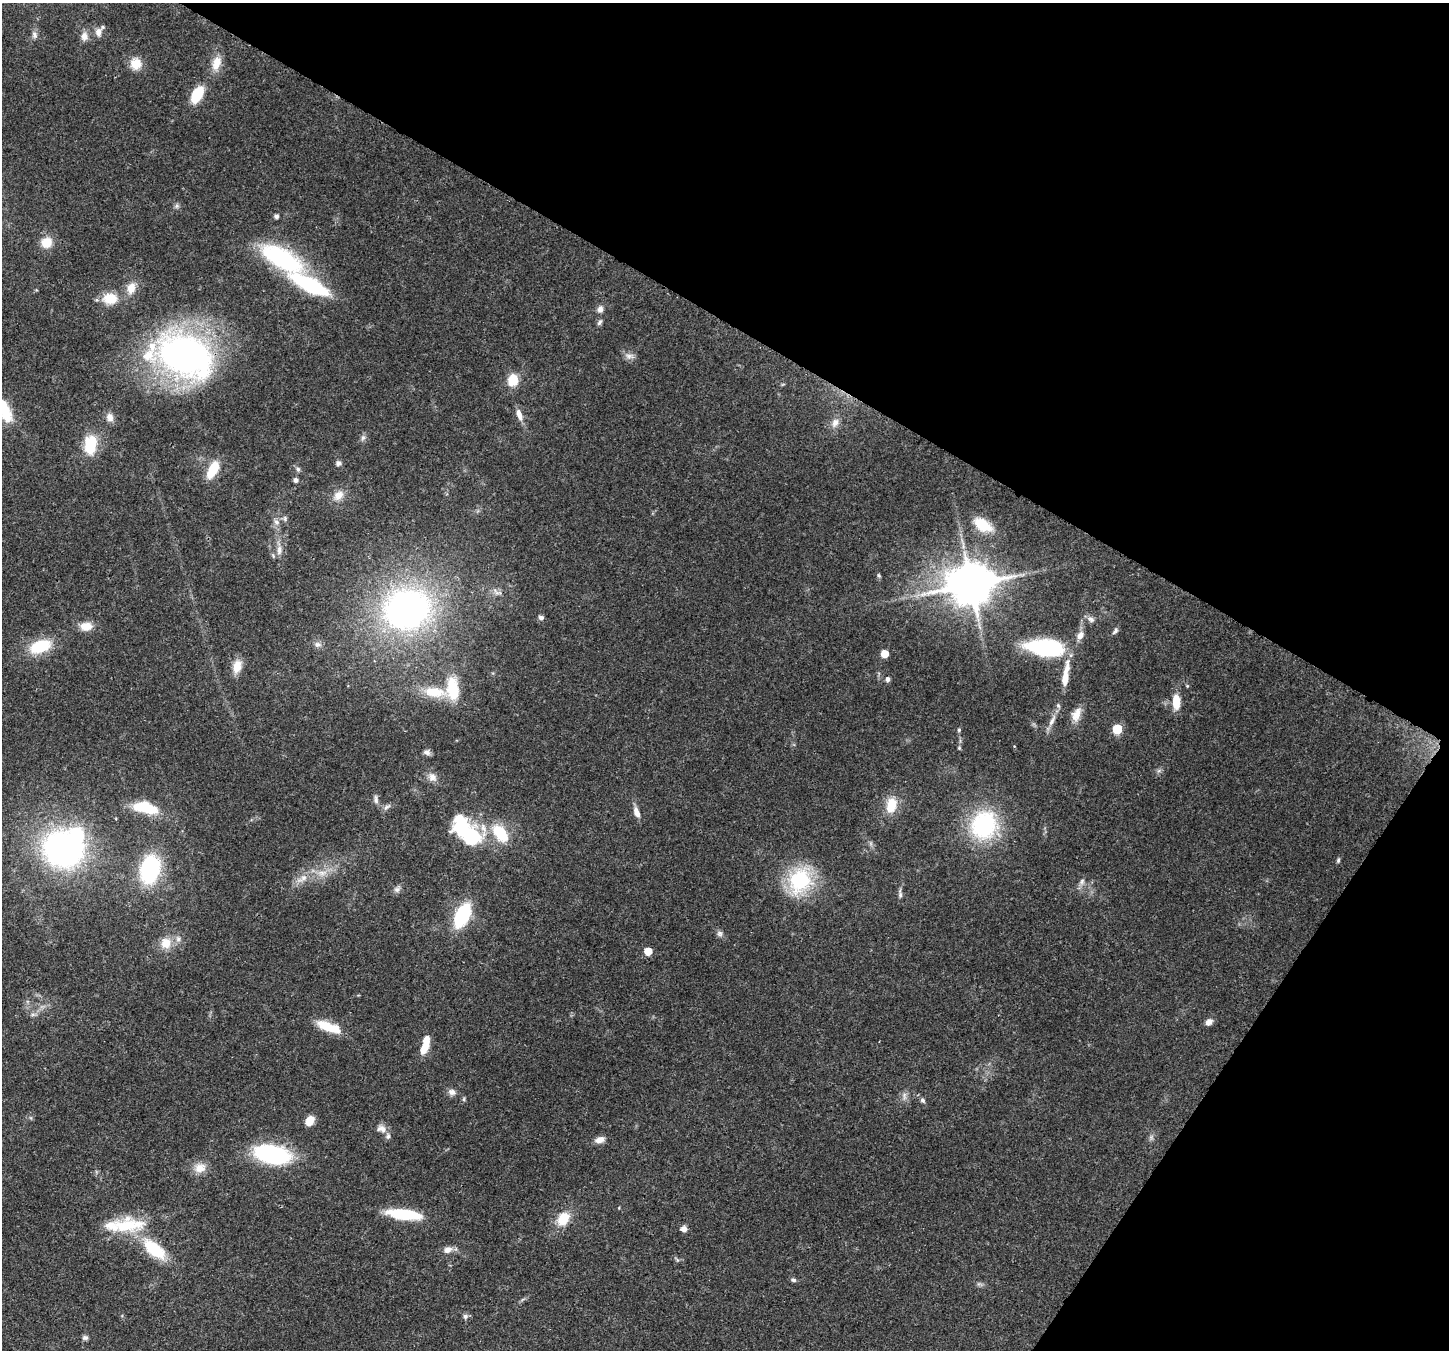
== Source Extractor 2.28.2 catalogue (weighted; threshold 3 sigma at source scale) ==
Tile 8 of 4 x 4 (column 4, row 2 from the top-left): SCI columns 4421-5867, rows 3057-4404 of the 5939 x 6045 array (HDU 1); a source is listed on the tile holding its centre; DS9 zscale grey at full resolution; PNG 1451 x 1352 px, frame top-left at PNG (2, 3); no overlay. Shown black and unused: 31% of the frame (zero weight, under 3 of 4 exposures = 8% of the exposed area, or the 3 px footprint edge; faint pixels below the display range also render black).
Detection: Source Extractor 2.28.2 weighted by HDU 2 'WHT'; one run over the whole footprint, this tile lists its part. Background 0.0922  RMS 0.0037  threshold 0.0165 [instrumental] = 3 sigma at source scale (4.5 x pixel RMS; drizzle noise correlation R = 1.50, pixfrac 1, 0.0396/0.0396 arcsec/px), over >= 5 px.
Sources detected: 109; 2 inside a brighter object's white glare — not listed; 5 inside a brighter listed object's ellipse — not listed separately; the other 102 listed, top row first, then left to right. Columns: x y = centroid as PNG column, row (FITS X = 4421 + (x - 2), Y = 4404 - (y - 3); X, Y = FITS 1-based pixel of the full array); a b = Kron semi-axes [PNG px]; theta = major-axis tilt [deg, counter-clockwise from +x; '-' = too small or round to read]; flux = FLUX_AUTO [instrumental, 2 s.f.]
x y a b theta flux
98 32 11 8 84 2.3
34 35 9 7 -75 1.3
84 36 11 9 -86 2.3
216 63 20 11 72 4.8
136 64 13 12 - 5.1
197 95 17 9 61 11
176 206 7 4 90 0.73
276 216 5 4 - 1.2
46 242 12 12 - 5.3
282 258 37 16 -30 51
311 285 38 12 -27 36
131 288 14 10 73 4.1
110 298 17 13 1 7.1
600 309 10 7 78 1.6
599 322 8 5 54 0.83
185 356 62 42 -26 130
629 356 12 6 -8 1.7
513 380 14 12 78 6.2
5 410 33 12 -68 11
519 414 15 7 -72 2.7
110 417 11 9 -64 2.3
835 423 13 8 59 2.2
363 438 8 6 68 1
90 444 15 10 82 17
338 463 7 6 - 0.95
298 469 7 5 -87 0.83
213 470 17 8 63 11
296 480 6 6 - 0.93
338 495 14 11 43 3.7
285 519 7 5 -80 0.73
276 522 9 6 -44 1.4
982 525 23 13 -32 9.8
279 550 15 6 84 2.3
879 575 7 4 -70 0.56
971 584 14 12 19 1300
407 609 47 40 17 120
541 617 7 6 - 0.91
1091 619 10 7 -28 1.4
86 626 14 10 6 4.6
1115 631 10 5 51 0.93
1080 635 11 8 53 2.4
317 644 8 7 - 1.3
40 646 24 14 20 14
1046 648 35 15 -7 42
884 654 5 5 - 6.8
237 666 16 10 77 4.9
1067 669 29 9 83 5.1
888 679 7 5 -67 0.89
453 688 28 14 -84 12
434 692 31 13 -6 10
1176 701 16 8 -88 6.4
1076 714 19 11 66 4
1052 721 18 6 62 2.6
1117 729 6 5 - 17
959 730 5 4 - 0.48
1014 746 5 3 - 0.28
959 748 5 4 - 0.42
427 752 10 6 -13 1.3
432 777 11 10 - 2.4
376 799 14 5 -80 1.2
891 805 20 13 79 7.1
387 807 12 5 32 1.1
146 808 28 12 -13 13
637 812 14 7 -69 2.6
984 825 38 34 70 33
467 832 41 22 -37 31
500 833 22 13 -53 13
63 849 35 31 -23 110
1338 860 6 4 71 0.57
150 869 26 18 75 32
322 873 13 7 6 3
303 878 19 8 32 3.7
800 880 24 20 66 30
1082 881 9 6 74 1.2
397 889 8 7 - 1.2
900 894 14 5 -86 1.1
462 915 18 10 64 31
720 933 8 8 - 1.1
178 939 9 7 48 1.6
166 943 15 13 87 5.3
648 951 5 5 - 5.6
33 1014 7 4 18 0.76
1209 1022 9 7 40 1.9
328 1027 30 10 -20 8.9
425 1047 15 8 67 5.2
452 1092 10 8 -22 1.7
904 1096 12 4 -85 1.2
923 1100 7 5 -40 0.85
310 1121 10 7 59 4.3
381 1129 13 9 -15 2.3
599 1140 11 7 18 2.4
272 1154 31 16 -13 45
200 1168 16 12 12 4.1
404 1214 37 10 -7 17
563 1219 17 13 52 7.4
127 1225 46 19 3 19
684 1229 7 7 - 1.8
154 1249 28 13 -38 18
448 1250 11 8 20 2.3
793 1280 7 5 -25 0.82
465 1316 7 6 - 1
85 1338 8 6 -1 0.95
Isophote crosses this tile's border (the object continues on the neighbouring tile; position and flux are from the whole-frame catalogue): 1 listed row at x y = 5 410